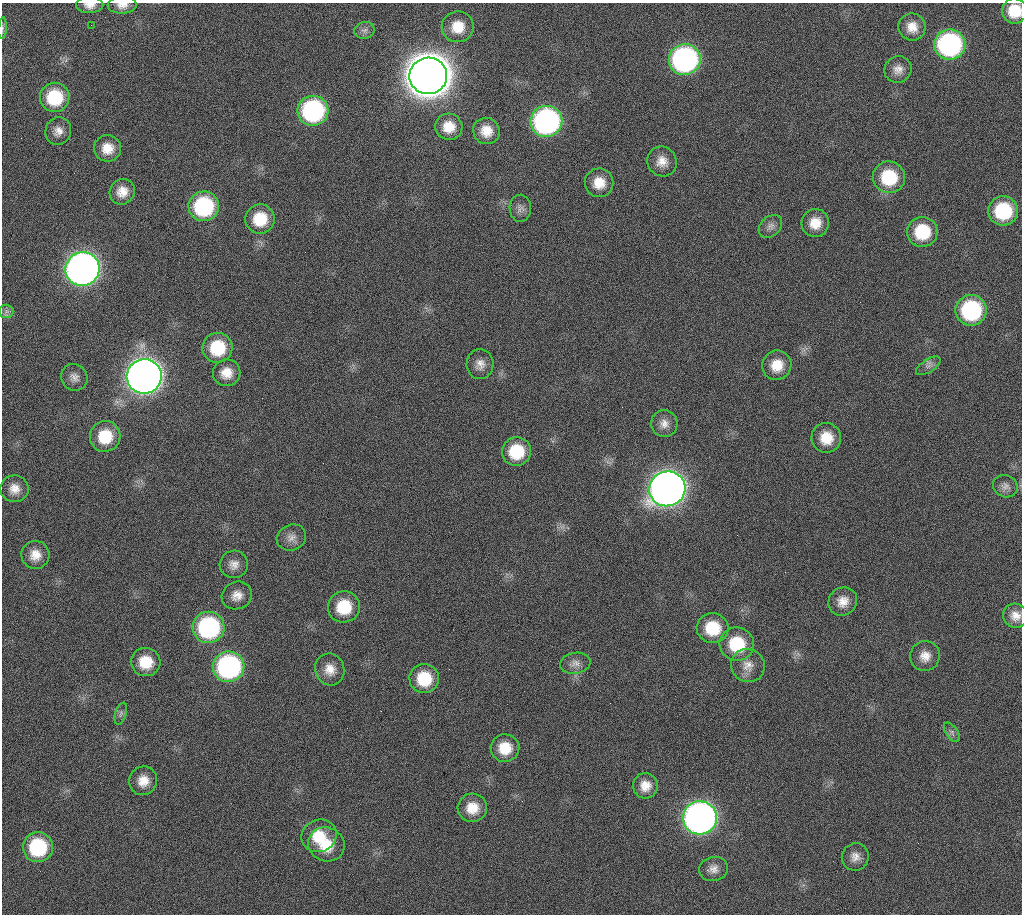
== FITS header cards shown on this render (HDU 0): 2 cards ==
NAXIS1  =                 1020 / length of data axis 1
NAXIS2  =                 912  / length of data axis 2

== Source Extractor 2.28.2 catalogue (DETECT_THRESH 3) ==
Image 1020 x 912 px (HDU 0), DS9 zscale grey, 1 PNG px = 1 image px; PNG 1024 x 916 px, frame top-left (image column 1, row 912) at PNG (2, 3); each listed source drawn as its Kron ellipse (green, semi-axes under 4 px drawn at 4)
Background 267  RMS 17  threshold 51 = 3 sigma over >= 5 px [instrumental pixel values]
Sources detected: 76; all 76 listed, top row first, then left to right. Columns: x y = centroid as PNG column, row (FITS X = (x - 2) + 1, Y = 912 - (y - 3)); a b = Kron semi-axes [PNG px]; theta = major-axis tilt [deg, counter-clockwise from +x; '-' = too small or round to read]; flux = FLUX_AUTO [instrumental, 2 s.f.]
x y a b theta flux
90 5 14 8 1 9.0e+03
122 5 14 8 2 9.0e+03
1015 11 12 12 - 3.1e+04
91 25 2 2 - 1.9e+03
458 27 16 15 - 2.5e+04
912 27 14 13 - 1.6e+04
3 28 10 4 85 3.1e+03
364 30 10 8 11 5.5e+03
950 45 15 15 - 2.5e+05
685 60 16 15 - 3.5e+05
898 69 14 13 - 1.1e+04
428 76 19 18 - 4.7e+06
55 97 15 14 - 5.9e+04
313 111 15 15 - 2.0e+05
546 121 16 15 - 3.5e+05
449 127 13 13 - 2.1e+04
58 131 14 12 66 1.1e+04
486 131 13 13 - 1.8e+04
108 148 13 13 - 1.8e+04
662 161 15 14 - 1.5e+04
889 177 16 15 - 5.9e+04
599 183 14 14 - 2.0e+04
122 192 13 12 - 1.6e+04
204 206 15 15 - 1.2e+05
520 208 13 10 -89 6.9e+03
1003 211 15 14 - 7.6e+04
260 219 15 14 - 3.7e+04
815 223 14 13 - 2.0e+04
770 226 13 9 42 7.0e+03
922 232 15 15 - 5.3e+04
82 269 17 17 - 1.1e+06
971 310 15 15 - 1.4e+05
6 311 7 6 - 3.8e+03
217 348 15 15 - 5.0e+04
480 364 15 13 88 1.1e+04
777 365 15 14 - 2.3e+04
928 366 14 6 33 5.6e+03
227 373 14 13 - 1.7e+04
144 376 17 17 - 1.6e+06
74 377 14 12 -49 8.4e+03
664 424 13 13 - 1.1e+04
105 436 15 15 - 3.9e+04
826 438 15 15 - 2.6e+04
516 451 14 14 - 4.7e+04
1005 486 12 11 - 6.9e+03
14 489 14 13 - 1.3e+04
667 489 18 17 - 1.5e+06
291 537 15 12 24 1.0e+04
35 555 14 14 - 1.6e+04
234 564 14 13 - 1.1e+04
237 595 15 13 24 1.3e+04
843 601 15 13 41 1.5e+04
344 607 16 15 - 4.4e+04
1015 616 12 12 - 1.2e+04
208 627 16 15 - 1.8e+05
713 628 16 15 - 4.3e+04
737 644 17 16 - 5.4e+04
925 656 15 14 - 1.4e+04
146 662 15 14 - 3.1e+04
575 663 15 10 9 8.3e+03
748 665 17 16 - 1.6e+04
229 667 15 15 - 2.5e+05
330 669 16 14 -72 1.6e+04
424 679 15 14 - 4.3e+04
121 714 11 5 72 4.0e+03
952 732 11 6 -56 4.0e+03
505 748 14 14 - 2.6e+04
143 781 14 14 - 1.7e+04
645 786 13 12 - 1.5e+04
472 808 15 14 - 2.2e+04
700 818 17 16 - 8.9e+05
319 836 18 16 23 3.1e+04
326 844 18 17 - 3.3e+04
38 847 15 15 - 8.6e+04
855 857 14 13 - 1.1e+04
714 869 14 12 14 9.9e+03
At the frame edge (FLAGS 8, measured only in part): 4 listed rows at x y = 90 5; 122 5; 1015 11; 3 28